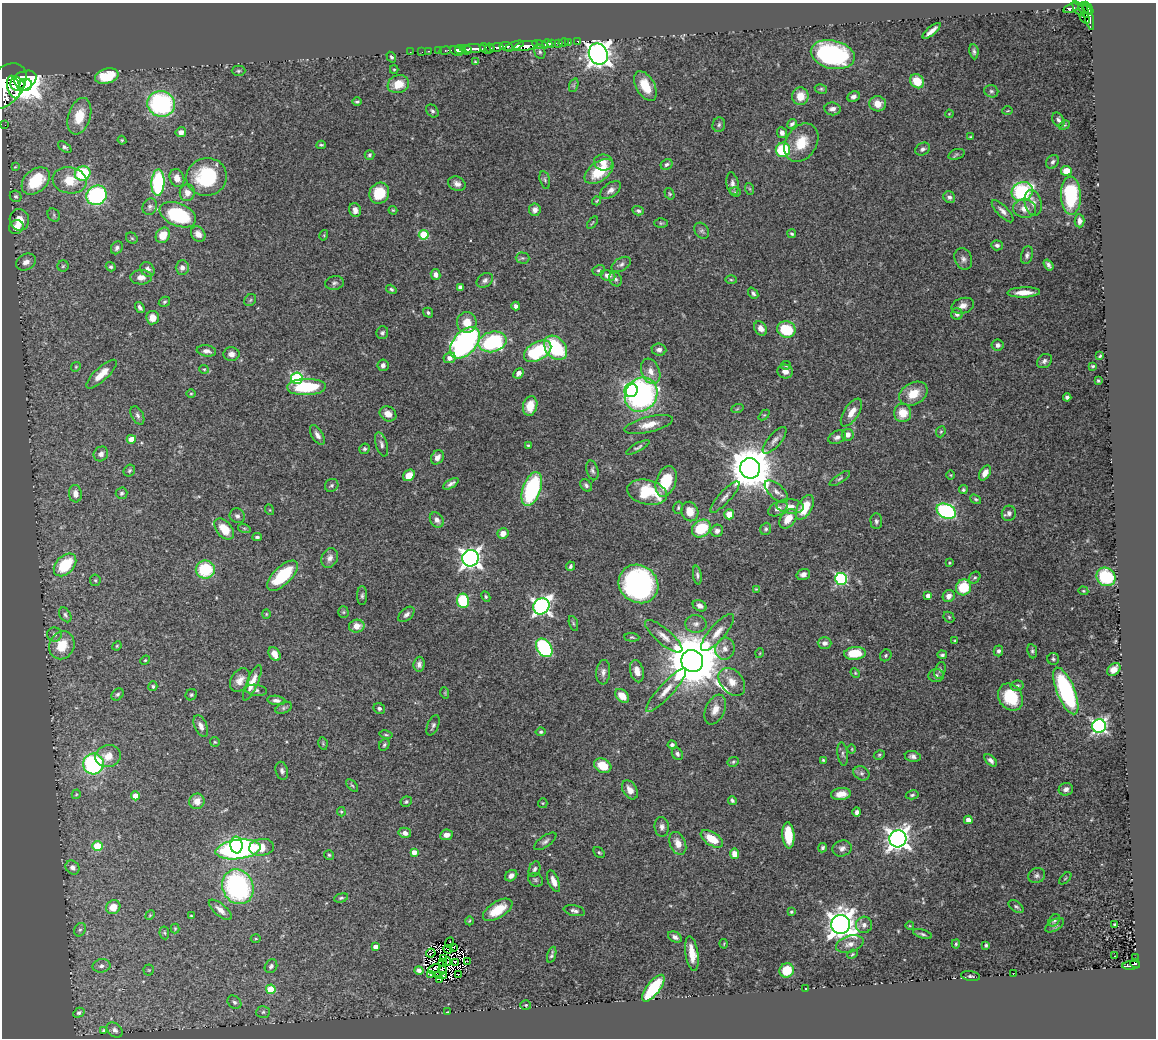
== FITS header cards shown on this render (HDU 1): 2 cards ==
NAXIS1  =                 1154
NAXIS2  =                 1036

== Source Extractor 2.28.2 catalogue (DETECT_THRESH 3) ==
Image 1154 x 1036 px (HDU 1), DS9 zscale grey, 1 PNG px = 1 image px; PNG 1158 x 1040 px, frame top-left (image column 1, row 1036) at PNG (2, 3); each listed source drawn as its Kron ellipse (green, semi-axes under 4 px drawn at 4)
Background 0.573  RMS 0.023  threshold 0.0679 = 3 sigma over >= 5 px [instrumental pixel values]
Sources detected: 463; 11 with non-positive FLUX_AUTO (blend fragments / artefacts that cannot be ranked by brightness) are neither listed nor drawn; the other 452 listed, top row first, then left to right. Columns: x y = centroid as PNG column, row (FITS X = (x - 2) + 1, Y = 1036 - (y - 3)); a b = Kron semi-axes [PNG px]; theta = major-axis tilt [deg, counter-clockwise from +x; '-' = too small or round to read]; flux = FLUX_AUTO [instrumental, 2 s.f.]
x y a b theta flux
1071 8 8 3 19 190
1078 8 8 3 -60 150
1088 8 7 4 -59 400
1084 10 8 3 -66 260
1089 17 14 4 -76 180
1085 18 6 3 -54 72
932 31 11 4 40 11
578 41 3 3 - 44
564 42 5 3 - 16
568 42 3 3 - 110
552 43 3 3 - 220
559 43 3 2 - 59
540 44 8 3 -12 270
547 44 5 4 - 560
506 46 7 3 -7 340
514 46 10 3 22 280
526 46 12 4 9 1400
497 47 7 3 6 270
473 48 13 3 2 630
485 48 6 4 -43 170
490 48 5 3 - 140
460 49 5 3 - 550
439 50 3 3 - 28
445 50 5 3 - 39
467 50 5 3 - 220
429 51 3 2 - 15
456 51 7 4 -25 650
410 52 2 2 - 12
422 52 2 2 - 11
540 52 7 5 -75 2.9
974 52 7 4 -83 4.1
598 54 11 9 -60 1700
833 55 22 14 -13 230
391 57 5 4 - 2.5
475 62 4 3 - 1.3
394 69 4 4 - 1.9
238 71 7 5 1 2.9
107 76 12 7 15 46
23 81 14 9 26 5100
917 81 7 6 - 36
19 83 7 3 -53 550
398 84 11 9 21 28
26 85 6 6 - 1300
574 85 7 4 71 2.7
5 86 26 17 49 3400
645 86 16 9 -60 34
14 87 11 6 -74 840
821 89 6 4 -11 2.2
991 91 7 6 - 3.6
800 96 9 8 - 22
853 97 6 5 - 4.8
357 102 4 4 - 3
161 104 14 12 -15 230
878 104 8 7 - 18
832 109 8 6 -7 6.9
432 111 7 5 -47 3.2
1007 111 5 3 - 1.3
949 114 4 3 - 1.3
79 116 19 11 72 32
1058 120 8 5 -60 4.7
792 124 5 3 - 3.7
5 125 2 2 - 7
719 125 7 6 - 3.9
1064 125 6 4 21 2
181 132 5 5 - 9
782 133 5 5 - 6.7
970 137 4 2 - 1.3
122 140 4 4 - 1.8
801 143 20 15 57 37
321 145 4 3 - 2
65 147 7 4 -34 3.7
923 149 8 6 29 4.8
783 150 7 7 - 86
956 154 8 5 20 3.2
369 155 5 4 - 3.1
603 162 9 8 - 14
1053 162 7 6 - 4.3
667 164 6 5 - 4.1
15 167 4 3 - 1.3
599 171 16 9 37 53
1066 171 5 4 - 22
83 173 8 7 - 92
207 177 20 19 - 99
177 178 9 7 -70 10
70 180 17 13 -10 32
545 180 9 5 -76 3.2
36 181 16 11 43 75
158 183 13 6 86 160
457 184 9 7 -25 7.6
732 184 11 6 -79 6.6
750 189 6 4 -71 1.9
611 190 12 6 36 8
1022 191 11 9 21 160
735 192 5 4 - 2.2
187 193 8 7 - 11
379 193 11 9 62 43
670 194 6 4 -57 2.2
97 195 10 9 - 210
16 196 6 5 - 3.4
1071 196 19 10 -89 110
949 197 6 5 - 5.2
597 201 4 3 - 1.4
1033 203 13 8 -75 10
150 207 8 7 - 4.4
1025 209 11 9 -7 14
355 210 7 5 -73 8.5
393 210 4 3 - 1.5
535 210 6 6 - 7.6
638 211 6 4 -18 3.6
1003 211 14 5 -46 8
54 215 7 5 -50 2.9
178 215 19 11 -22 120
19 220 11 9 -79 22
1079 221 6 5 - 5.9
592 223 7 3 54 1.6
661 223 6 5 - 2.3
16 227 7 7 - 17
702 231 9 6 -53 3.9
198 234 8 6 -55 8.9
792 234 4 3 - 2.6
163 235 8 7 - 23
324 235 5 3 - 1.6
424 235 5 5 - 66
132 238 6 5 - 2.4
997 245 6 5 - 4.5
117 248 7 5 55 4.7
1027 255 9 5 76 4.7
522 258 7 5 -1 3.2
963 259 11 8 -68 6.8
26 262 10 8 28 11
621 264 10 6 30 5.3
1048 265 6 4 -55 3.8
63 266 5 5 - 2.3
111 267 5 4 - 2.6
182 268 7 6 - 7.3
148 269 8 6 -49 7.1
599 270 6 5 - 2.8
436 275 5 5 - 6.6
608 276 7 5 -11 8.3
141 277 11 7 2 10
615 279 7 6 - 3.5
485 280 9 6 34 5.2
731 280 6 4 -2 1.8
334 283 9 6 9 4.4
460 287 4 4 - 3.8
391 289 5 4 - 2.7
1024 292 16 5 2 19
753 293 6 4 -51 3.8
250 300 7 5 47 2.6
164 302 6 4 31 2.7
516 306 4 4 - 5
963 306 11 7 17 9.2
140 307 6 3 -56 4.1
428 313 5 4 - 3
957 314 6 5 - 4.1
153 318 6 6 - 15
467 322 10 10 - 21
761 328 8 6 -53 11
786 329 9 8 - 73
382 333 6 5 - 3.7
492 342 14 10 13 160
465 343 18 11 49 390
998 345 6 5 - 6.2
556 348 13 10 -50 110
659 350 7 6 - 6.4
206 351 10 5 -8 6.5
538 351 15 9 29 110
231 354 8 7 - 8
1100 356 3 3 - 2
449 358 6 5 - 8.7
1044 361 8 6 40 4.7
383 365 6 5 - 6.7
786 365 5 4 - 1.8
1093 366 4 3 - 2.1
76 367 5 4 - 1.8
204 369 5 4 - 1.7
651 371 13 9 -68 14
785 371 8 7 - 9.7
518 373 6 4 45 6.7
101 374 20 6 43 22
297 378 6 5 - 170
1098 381 4 3 - 2
306 387 19 8 2 85
631 390 7 6 - 260
191 394 5 3 - 1.5
913 394 15 11 29 28
641 395 18 15 53 350
1067 397 4 4 - 4.3
530 406 10 7 76 25
737 409 6 4 19 1.9
851 412 16 7 57 17
903 413 9 8 - 26
388 414 9 7 -32 12
137 415 10 6 -63 4.6
764 415 6 4 43 1.7
649 425 25 7 14 19
941 432 6 4 68 2.1
317 435 11 5 -58 7
848 435 6 6 - 9.7
837 437 9 6 25 5.3
131 439 4 4 - 18
774 440 16 6 50 8.1
381 444 12 6 -74 6.2
528 445 3 3 - 1.7
638 447 13 4 28 3.8
364 449 5 5 - 2.9
101 454 8 7 - 6.8
437 457 7 6 - 8.2
750 468 10 10 - 6300
592 470 10 5 -76 4.1
129 471 6 5 - 2.8
985 473 8 5 59 13
409 475 6 5 - 22
951 475 5 3 - 1.3
840 478 12 4 34 3.5
666 481 16 10 71 57
451 484 8 4 31 5.3
332 485 7 6 - 3.1
586 485 7 5 -50 4.5
532 489 18 9 70 170
963 490 4 4 - 2.5
776 491 14 7 -42 9
647 492 20 12 -13 70
122 493 6 5 - 3.3
75 494 9 6 -84 12
725 497 20 6 47 9.2
976 499 6 4 -38 2.4
790 506 14 7 -5 13
805 507 14 7 60 44
678 508 6 4 77 2.7
778 509 10 6 30 8.8
270 510 5 3 - 1.3
946 511 10 7 -26 220
690 512 10 8 -70 20
1009 513 8 7 - 5.7
729 514 5 5 - 23
237 516 8 7 - 4.8
788 519 11 7 52 27
437 520 8 6 -54 8.5
876 521 8 6 -86 3.9
244 528 6 4 -18 2.4
701 528 10 8 37 68
224 529 12 7 -49 29
766 529 6 5 - 3.1
717 531 6 6 - 5.3
503 533 5 5 - 11
257 537 4 3 - 2.8
330 558 10 8 66 8.6
470 558 8 8 - 840
950 563 4 3 - 1.6
65 565 13 9 46 72
570 566 5 3 - 2.7
205 569 9 9 - 73
803 574 7 5 18 6.1
697 575 9 4 -82 3.5
282 576 19 9 44 82
1106 577 10 8 -40 84
975 578 6 5 - 2.7
841 579 6 6 - 200
95 580 6 5 - 2.5
638 584 20 18 -37 390
963 587 8 7 - 56
756 589 4 3 - 1.3
1083 591 5 4 - 1.7
362 596 9 5 89 3.4
928 596 4 4 - 6.7
949 596 6 5 - 9.1
486 597 5 4 - 2.4
463 601 7 6 - 100
541 606 8 7 - 590
700 606 7 5 -28 7.1
343 612 5 5 - 2.3
266 614 4 4 - 1.5
406 614 9 6 42 5.7
65 615 8 5 -57 3.9
949 617 6 5 - 2.3
573 623 8 3 -71 2.2
696 624 11 9 -5 8.4
357 626 8 6 11 16
717 632 23 8 49 17
55 634 7 7 - 5
664 636 23 7 -40 15
632 637 7 4 -5 2.6
955 641 4 4 - 1.5
824 643 7 6 - 6.6
62 645 14 12 63 37
117 646 5 4 - 1.6
544 648 10 7 -56 180
725 649 11 9 75 12
998 651 5 4 - 4.4
1032 651 7 5 -81 2.9
760 653 5 3 - 1.3
855 653 11 6 4 46
274 654 7 5 -59 12
886 655 6 5 - 2.6
942 655 5 4 - 2.9
1053 659 6 6 - 3
145 660 5 4 - 1.9
692 661 11 10 - 12000
419 664 7 5 87 5.6
1114 669 7 5 42 12
940 670 9 5 73 3.5
637 671 11 6 -75 13
603 672 12 7 85 7.1
855 673 5 4 - 1.8
936 675 7 6 - 4
240 680 13 9 59 12
732 682 16 11 -48 19
252 683 19 5 66 19
153 686 5 4 - 2.6
1017 686 6 5 - 3.3
256 690 11 5 -6 4.4
666 690 28 7 48 19
1066 691 25 8 -68 220
445 693 6 3 -73 1.7
118 694 7 5 44 3
191 695 6 5 - 2.6
622 696 8 5 -42 19
1010 697 14 11 -58 59
276 700 9 4 -8 5.5
284 708 9 5 25 3.5
379 708 6 5 - 3.8
715 709 16 9 67 15
433 725 11 5 68 4.2
201 726 11 6 -66 8.6
1099 726 7 6 - 410
541 732 5 4 - 2.4
386 735 7 3 -11 1.8
215 742 5 4 - 1.9
323 744 6 4 -80 1.8
384 745 6 5 - 2.7
672 745 4 4 - 3.6
852 749 5 3 - 1.4
677 754 6 5 - 3.8
843 754 12 5 -83 4.7
879 755 6 4 28 2.2
108 756 13 11 16 19
913 756 8 5 -10 5.5
823 760 3 3 - 1.8
991 760 7 4 -44 5.6
733 762 6 4 28 2.4
93 764 10 10 - 210
603 766 9 7 -27 30
282 771 9 6 -74 4.8
861 773 8 6 -31 4.5
352 785 7 3 -47 2.2
1066 789 7 6 - 5.6
630 790 10 7 -59 11
76 794 5 4 - 1.8
841 794 10 6 7 15
912 795 6 4 12 2.9
135 796 4 4 - 19
732 800 4 3 - 2.8
197 801 8 7 - 14
406 802 6 5 - 2.8
543 803 5 4 - 1.9
341 812 5 4 - 2
857 812 4 4 - 5.1
968 820 4 4 - 12
662 827 10 7 -84 6.4
405 833 6 5 - 6.6
447 835 6 5 - 8.7
788 835 13 6 -85 50
712 839 12 6 -32 33
898 839 9 8 - 1100
545 841 13 5 34 5.3
678 843 12 7 -68 15
236 845 8 6 -86 110
97 846 5 5 - 62
262 847 12 8 7 26
823 848 5 4 - 3.3
842 848 10 8 19 6.8
238 849 23 9 7 450
414 852 4 4 - 12
599 853 6 4 -47 2.2
734 854 5 4 - 16
329 855 5 5 - 2.3
72 867 7 6 - 7.1
535 869 8 5 69 4.5
1037 875 8 7 - 4.8
511 876 6 5 - 7.2
1065 878 7 3 45 1.6
536 880 8 6 -38 3.3
554 881 11 5 -68 11
238 887 18 15 -67 260
341 898 7 4 15 2.7
113 907 7 6 - 21
1016 907 8 5 -36 3.4
220 910 14 6 -40 11
498 910 16 8 32 37
574 911 11 5 -11 5
791 912 3 3 - 1.8
150 915 5 4 - 1.8
191 916 4 3 - 1.4
1054 920 7 5 49 3
469 921 4 4 - 1.8
841 924 9 9 - 1900
1114 924 3 3 - 2
864 925 8 8 - 6.9
1055 925 10 5 31 4
910 926 4 3 - 1.1
175 928 5 4 - 1.6
80 930 7 5 65 3.3
164 933 6 4 -81 2.3
923 934 10 4 -17 3.5
675 937 7 5 -29 6.1
256 939 5 3 - 1.6
450 943 5 2 - 5.9
724 944 4 3 - 1.2
850 944 14 8 16 11
956 944 4 4 - 2.3
986 945 4 3 - 3.1
375 947 4 4 - 8.7
453 948 4 2 - 0.59
448 949 4 2 - 1.9
431 953 5 2 - 0.53
692 954 17 6 -81 22
852 954 6 4 24 2
552 955 8 3 73 3.4
1114 956 2 2 - 0.89
1135 958 2 2 - 6.3
444 959 4 2 - 2.1
467 961 3 2 - 6.3
447 962 4 2 - 2
455 962 3 3 - 1.4
443 963 2 2 - 1.3
1135 964 5 3 - 62
1131 965 9 4 5 190
101 966 9 6 11 6.3
271 966 7 6 - 4.7
434 969 7 3 25 5.8
149 970 5 5 - 1.8
419 970 5 4 - 5
442 970 4 2 - 1.6
787 970 7 7 - 43
1013 974 2 2 - 6.7
430 975 2 2 - 0.53
439 975 3 2 - 1.5
458 975 3 2 - 2.4
444 976 3 3 - 3
970 976 9 5 -8 3.5
440 980 3 2 - 2.4
653 988 16 6 52 87
271 989 5 4 - 44
806 989 2 2 - 1.4
234 1002 7 6 - 4.5
526 1005 5 4 - 2.1
263 1012 7 6 - 3.8
447 1012 3 2 - 0.92
79 1013 6 4 31 3.5
104 1030 4 4 - 2.1
115 1030 9 6 -40 5.3
At the frame edge (FLAGS 8, measured only in part): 1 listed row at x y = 5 86
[11 non-positive-flux detections neither listed nor drawn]